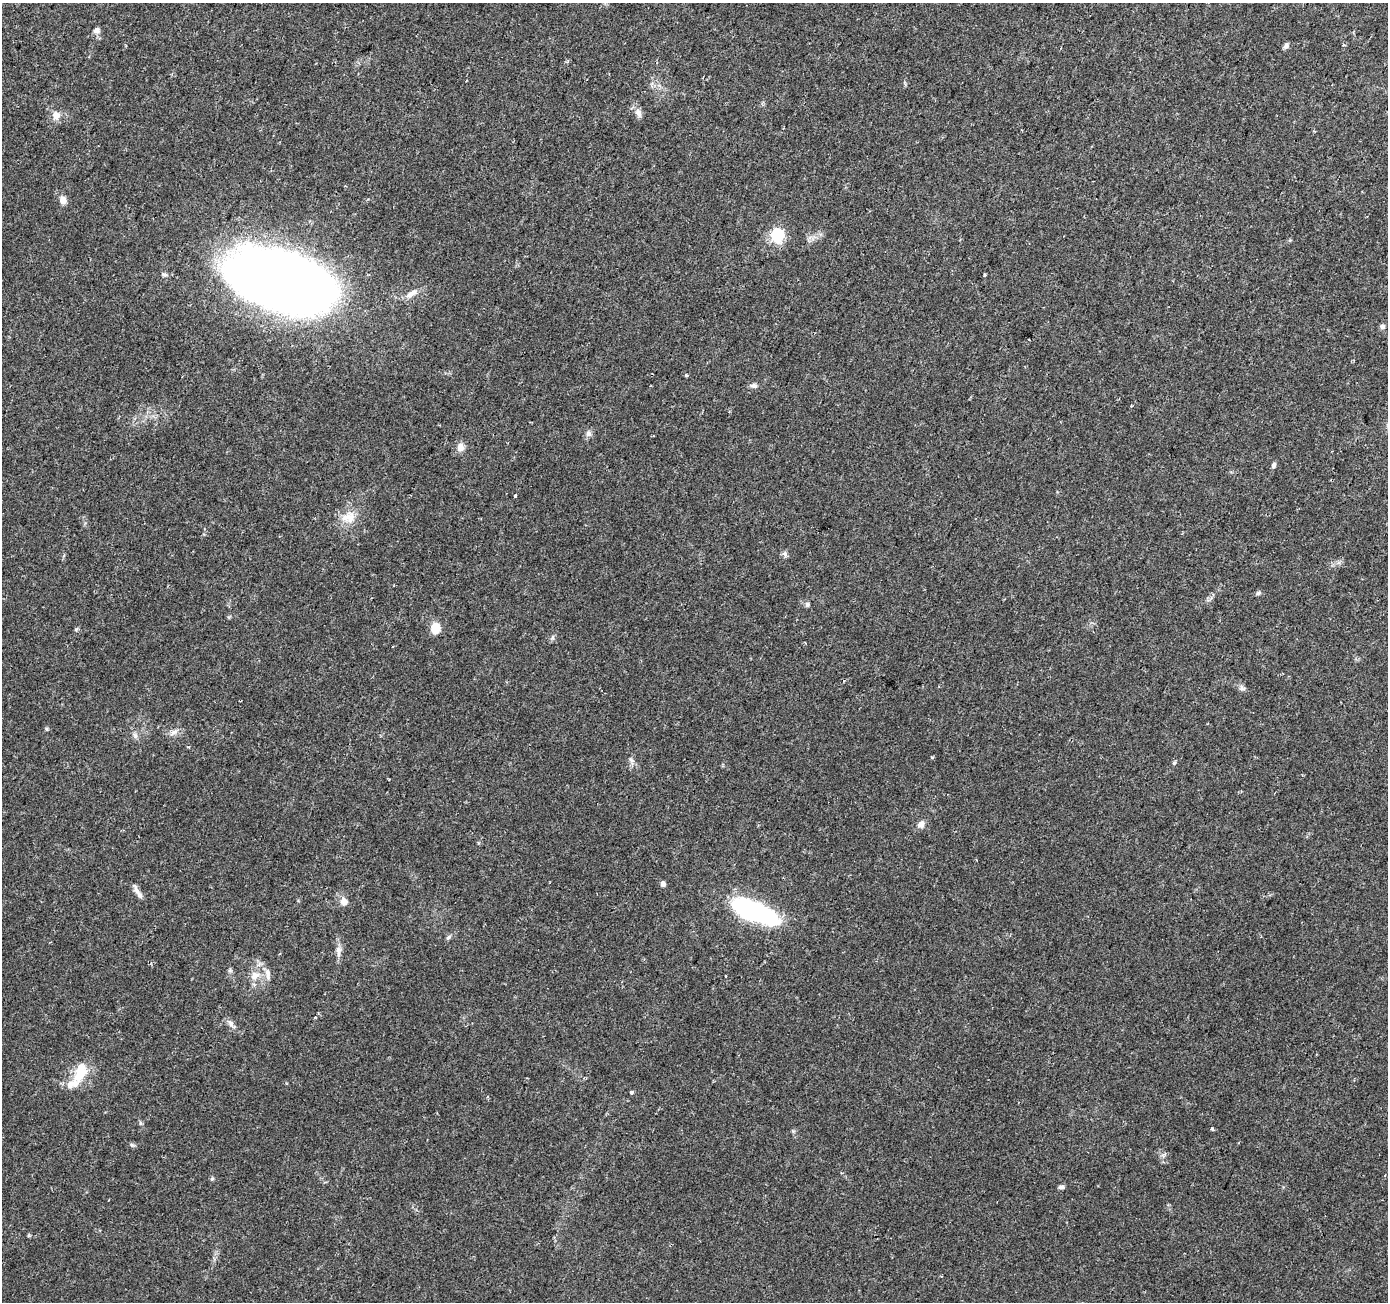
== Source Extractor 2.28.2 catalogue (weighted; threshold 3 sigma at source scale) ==
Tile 10 of 4 x 4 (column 2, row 3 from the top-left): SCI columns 1387-2772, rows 1510-2809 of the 5551 x 5684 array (HDU 1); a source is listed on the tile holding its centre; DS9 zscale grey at full resolution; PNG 1390 x 1304 px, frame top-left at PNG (2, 3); no overlay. Shown black and unused: <1% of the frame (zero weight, under 2 of 3 exposures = <1% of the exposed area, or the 3 px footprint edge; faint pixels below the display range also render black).
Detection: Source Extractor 2.28.2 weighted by HDU 2 'WHT'; one run over the whole footprint, this tile lists its part. Background 0.0336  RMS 0.0034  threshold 0.0155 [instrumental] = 3 sigma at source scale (4.5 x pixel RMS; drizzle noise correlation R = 1.50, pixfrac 1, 0.0396/0.0396 arcsec/px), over >= 5 px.
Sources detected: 57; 1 inside a brighter object's white glare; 1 cosmic-ray / hot-pixel residue — not listed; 2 inside a brighter listed object's ellipse — not listed separately; the other 53 listed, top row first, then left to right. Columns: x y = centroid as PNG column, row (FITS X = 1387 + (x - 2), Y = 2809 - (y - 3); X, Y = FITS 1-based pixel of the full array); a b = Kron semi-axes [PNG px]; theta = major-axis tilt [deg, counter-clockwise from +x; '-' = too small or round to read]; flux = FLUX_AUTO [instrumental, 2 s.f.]
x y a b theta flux
96 30 8 6 26 1.3
1286 46 8 5 58 1
638 113 13 8 -73 1.9
56 115 10 9 - 2.8
63 200 9 7 -81 2.6
777 235 8 7 - 22
164 274 9 5 -5 0.8
984 275 3 3 - 1.2
281 281 91 45 -18 360
409 295 11 7 29 1.9
1382 326 6 6 - 0.91
686 375 4 3 - 0.54
754 386 9 6 0 1.1
588 434 8 8 - 1.2
653 436 2 2 - 0.28
460 447 10 9 - 2.3
1274 465 7 5 78 1
515 495 3 3 - 2.5
350 517 18 14 64 5.5
785 554 8 6 -37 0.97
1258 593 7 5 17 0.68
807 604 7 6 - 0.76
435 628 11 10 - 5.5
76 630 5 4 - 0.72
553 637 7 4 89 0.64
1242 688 9 5 -5 0.89
46 729 6 4 -89 0.43
174 732 13 6 29 1.7
135 736 9 6 -64 1.1
189 747 4 3 - 0.39
932 757 4 4 - 0.4
631 760 9 4 -36 0.86
1174 763 6 4 63 0.56
921 824 10 8 51 1.9
663 884 5 4 - 1.7
137 891 17 6 -61 1.9
344 902 10 10 - 2.2
756 911 45 19 -23 51
448 937 8 5 28 0.73
338 951 20 7 -89 2.2
230 970 7 4 72 0.6
267 972 11 8 -72 2
255 976 13 10 31 3.4
726 976 3 2 - 0.29
315 1017 3 3 - 0.42
231 1024 16 6 -51 1.7
80 1072 26 14 67 9.3
631 1092 3 3 - 0.94
140 1123 6 4 -88 0.53
1212 1129 4 3 - 0.54
132 1145 7 4 -44 0.59
212 1179 5 5 - 0.51
1061 1187 7 5 17 0.91